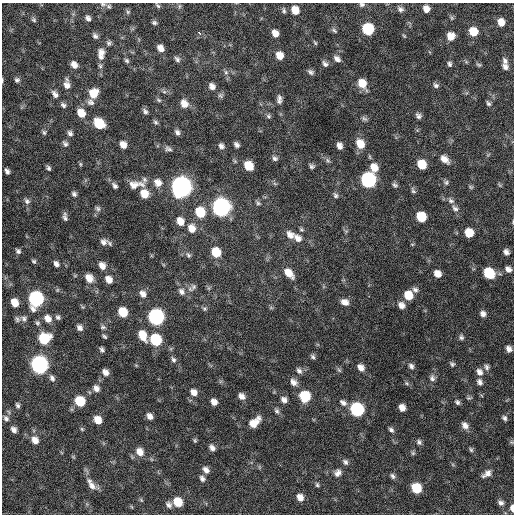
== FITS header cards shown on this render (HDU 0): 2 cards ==
NAXIS1  =                  512 / Axis length
NAXIS2  =                  512 / Axis length

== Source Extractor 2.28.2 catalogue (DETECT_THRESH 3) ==
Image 512 x 512 px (HDU 0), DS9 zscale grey, 1 PNG px = 1 image px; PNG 516 x 516 px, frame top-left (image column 1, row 512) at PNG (2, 3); no overlay
Background 283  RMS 18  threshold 53.1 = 3 sigma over >= 5 px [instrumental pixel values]
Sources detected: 214; all 214 listed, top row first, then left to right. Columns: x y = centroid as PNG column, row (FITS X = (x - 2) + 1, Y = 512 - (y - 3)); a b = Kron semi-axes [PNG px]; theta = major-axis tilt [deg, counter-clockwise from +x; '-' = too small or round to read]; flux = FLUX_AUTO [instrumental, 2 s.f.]
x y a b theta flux
103 4 9 5 -7 3700
362 5 7 6 - 2800
158 6 8 4 -42 2100
179 6 6 4 89 1700
400 9 8 6 -34 4000
426 9 6 6 - 7900
295 10 8 7 - 15000
284 11 8 5 -82 2300
128 12 6 5 - 2000
88 18 7 5 -59 3900
34 20 7 6 - 2500
501 22 7 5 -67 12000
154 23 6 5 - 2500
368 29 8 7 - 73000
334 30 9 4 -35 2300
473 31 7 7 - 22000
199 33 4 3 - 25000
275 33 7 6 - 8600
95 36 7 6 - 3500
404 36 5 3 - 1100
451 36 7 7 - 13000
109 43 7 5 75 2600
315 43 6 4 -55 1500
160 48 7 6 - 7800
101 52 12 9 -83 7800
279 55 8 7 - 12000
101 57 9 5 -55 3500
177 59 8 6 -51 3300
337 59 9 6 -42 5100
127 61 6 5 - 2300
505 61 9 7 -64 4600
325 64 8 6 -52 3500
449 64 6 5 - 2700
74 65 8 6 -53 7100
479 65 8 5 -8 1800
100 66 6 5 - 2100
505 67 7 6 - 4400
226 72 7 5 -47 2800
311 72 8 6 -31 3300
2 80 6 2 89 1300
17 80 7 7 - 3000
362 83 10 7 -56 18000
67 85 10 8 -80 7600
436 85 7 6 - 3200
212 86 8 7 - 6200
164 92 7 4 -1 2400
93 93 9 8 - 21000
55 94 11 7 -56 5600
220 95 7 6 - 2700
279 99 11 6 89 4800
159 100 8 5 -27 2300
90 102 10 8 -19 4700
488 103 8 5 -51 2600
184 104 10 8 -57 11000
63 105 8 6 -42 3200
145 111 8 5 -53 3200
81 113 9 7 -57 16000
269 116 7 5 -41 2300
418 116 7 5 -51 3800
364 119 9 5 -43 2500
156 122 7 5 -41 2300
99 123 9 7 -44 39000
44 132 7 5 -87 2400
177 132 7 5 -57 3900
70 133 7 6 - 3600
65 144 8 5 -50 3200
360 144 11 8 -63 17000
123 145 7 6 - 8400
237 145 6 4 -48 3800
221 146 7 6 - 4300
339 146 7 5 -69 5800
168 149 11 6 -17 3700
275 158 7 6 - 3100
444 159 11 7 -44 9200
328 160 8 5 -69 2500
80 164 6 4 -89 1500
422 164 8 7 - 23000
248 166 8 7 - 24000
312 166 7 5 -39 2700
374 167 10 8 -70 14000
49 168 7 5 -66 2600
7 171 6 4 -61 3500
368 180 9 8 - 240000
446 182 7 6 - 2600
158 183 10 9 - 9500
135 185 24 10 6 16000
395 185 8 5 -39 2800
115 186 8 6 -50 3600
181 187 9 8 - 890000
471 187 6 5 - 1700
413 191 8 5 -56 2600
74 194 6 5 - 2900
144 194 8 7 - 17000
336 195 8 6 -60 2800
27 201 9 7 -47 4000
451 201 10 6 -31 4400
258 203 7 5 -63 2400
221 207 9 8 - 500000
455 208 10 6 -40 4600
98 209 8 6 -46 2700
200 212 9 8 - 35000
65 217 10 5 -83 3700
421 217 8 7 - 33000
180 221 9 7 -62 12000
191 228 10 8 -65 12000
301 229 6 5 - 1900
469 233 7 7 - 20000
290 235 11 8 -44 8400
298 238 12 8 -42 8400
103 242 10 8 13 5800
412 244 5 3 - 1100
18 251 6 5 - 3100
216 252 8 7 - 29000
506 252 6 5 - 4500
188 255 8 6 -61 2800
34 261 6 4 -44 2100
56 264 6 5 - 4500
102 266 8 7 - 8300
508 269 7 6 - 5400
289 273 12 7 -46 14000
489 273 8 7 - 46000
437 274 7 6 - 10000
89 278 9 7 -56 12000
109 279 8 7 - 9500
194 287 9 7 63 3800
415 290 8 7 - 4100
181 291 11 8 -55 6200
143 294 10 7 -60 6800
408 295 8 7 - 21000
36 299 9 8 - 240000
345 302 9 7 -24 7200
15 303 7 6 - 15000
401 305 9 8 - 7000
271 308 6 4 -18 1600
204 309 6 6 - 2300
123 312 8 6 -56 31000
483 314 7 6 - 5000
58 317 6 6 - 2700
156 317 9 8 - 320000
24 318 7 7 - 3600
17 319 8 6 -65 2900
48 319 9 7 -54 8900
37 323 6 6 - 2400
103 327 8 6 2 2500
80 328 7 6 - 4800
143 335 11 7 -66 20000
104 336 6 3 -44 2000
461 337 7 6 - 2800
44 338 9 8 - 43000
156 340 8 7 - 73000
509 349 6 5 - 5300
102 350 6 4 -62 2700
313 357 6 5 - 2800
173 360 8 6 -60 3300
452 364 7 5 -50 2400
39 365 9 8 - 430000
411 366 8 6 -57 3600
361 367 8 7 - 7000
487 367 8 6 -77 3300
339 370 7 4 -45 2100
299 371 10 6 -54 4100
105 372 7 6 - 6600
479 372 9 7 -57 6300
52 378 9 6 -61 4100
432 378 9 8 - 4500
294 382 9 7 -46 6800
480 382 8 6 -61 4300
407 383 7 5 -37 2100
96 388 8 7 - 6000
194 392 9 8 - 7800
242 396 8 6 -47 6600
305 396 8 7 - 53000
469 398 7 4 0 1900
284 400 8 6 -40 5200
80 401 8 7 - 42000
214 402 7 5 -53 7400
457 402 7 6 - 3000
343 403 10 6 -37 5200
18 405 6 4 -66 2600
402 408 7 5 -59 8500
357 409 8 7 - 150000
277 411 8 5 -58 3200
150 416 7 5 -52 5900
6 418 9 6 -54 3800
504 418 7 5 -49 2900
98 420 7 6 - 15000
254 422 14 8 44 15000
465 425 9 7 -48 6700
82 429 6 4 -47 1500
14 430 7 5 -50 5300
391 430 6 5 - 3100
35 440 8 7 - 9000
195 440 6 5 - 1700
419 442 6 6 - 3000
511 442 6 5 - 1600
212 448 7 6 - 5000
471 450 7 5 -72 2100
140 452 10 8 -55 10000
413 453 6 6 - 1900
345 462 8 6 -50 3700
206 470 9 6 -48 5500
338 473 10 9 - 6400
487 474 12 6 34 6700
393 476 7 5 -64 3100
202 479 8 6 -59 3900
91 484 18 8 -59 9500
317 485 6 5 - 2100
416 488 8 7 - 40000
300 497 8 6 -56 8900
141 500 6 4 -46 1400
178 502 8 7 - 26000
501 503 7 6 - 3900
169 505 9 7 -50 4400
512 508 7 4 -84 5400
At the frame edge (FLAGS 8, measured only in part): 4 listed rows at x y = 103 4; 362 5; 2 80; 512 508